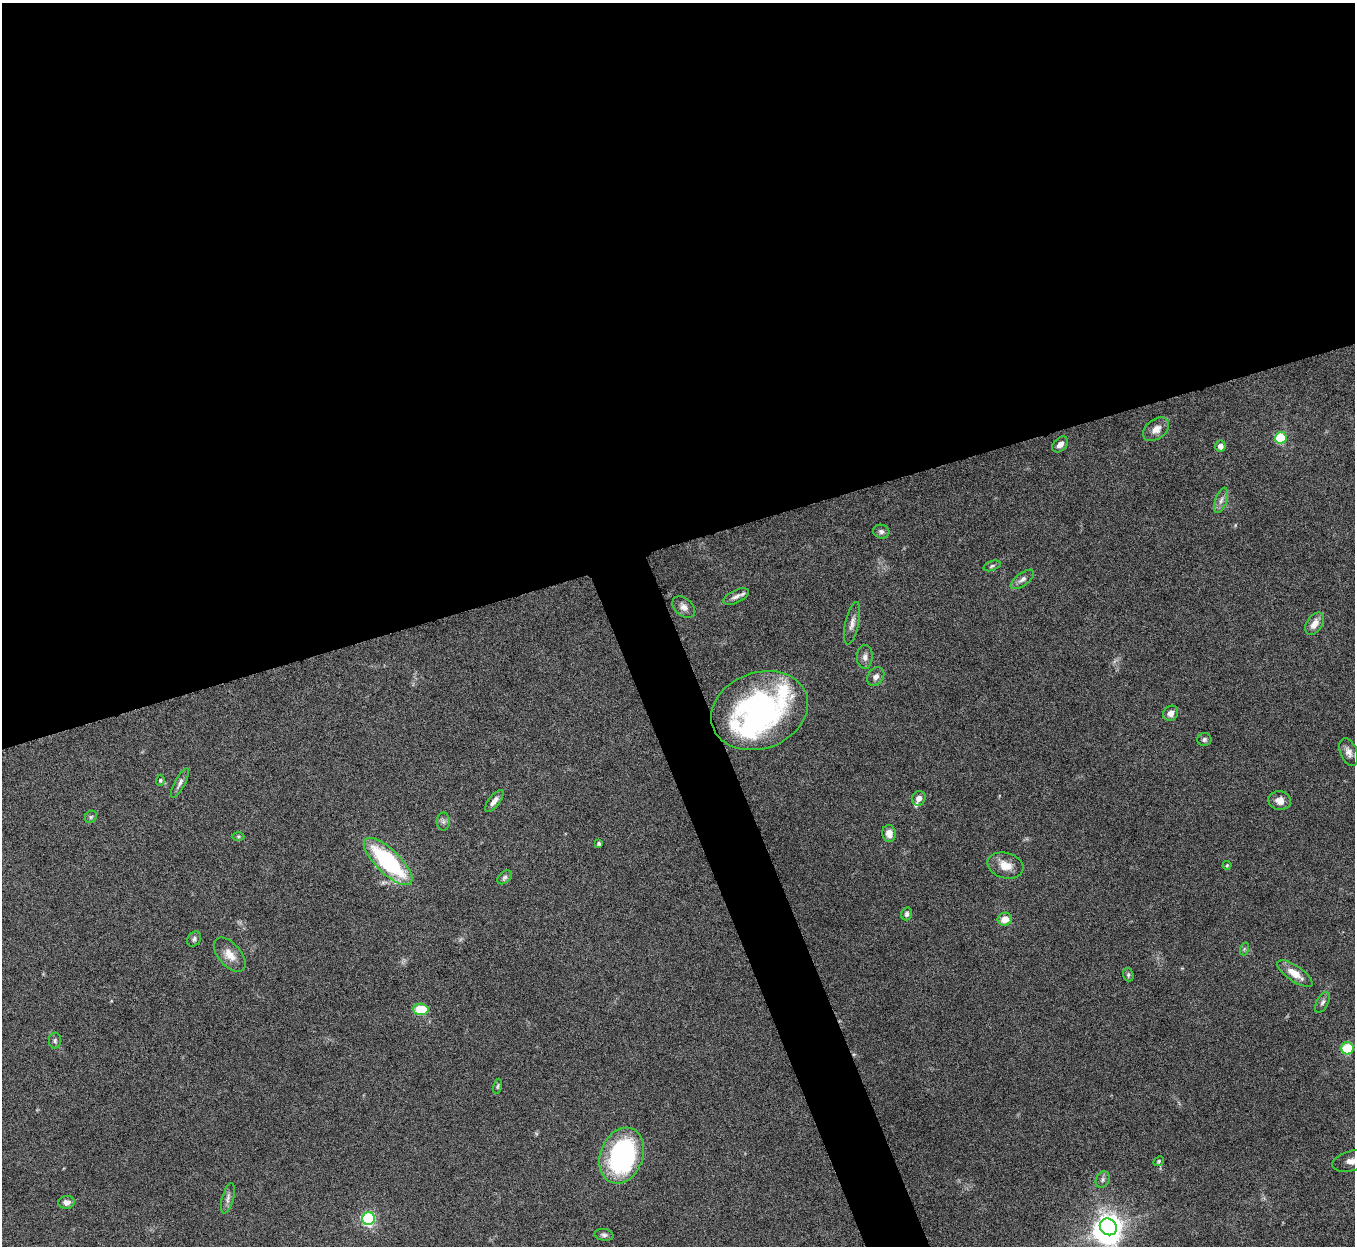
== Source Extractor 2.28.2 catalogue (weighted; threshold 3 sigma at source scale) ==
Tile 2 of 4 x 4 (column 2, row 1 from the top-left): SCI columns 1357-2709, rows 3885-5128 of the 5422 x 5406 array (HDU 1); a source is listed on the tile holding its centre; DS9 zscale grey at full resolution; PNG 1357 x 1248 px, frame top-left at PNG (2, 3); each listed source drawn as its Kron ellipse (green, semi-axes under 4 px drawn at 4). Shown black and unused: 46% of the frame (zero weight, under 8 of 15 exposures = <1% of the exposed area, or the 3 px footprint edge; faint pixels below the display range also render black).
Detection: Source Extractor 2.28.2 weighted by HDU 2 'WHT'; one run over the whole footprint, this tile lists its part. Background 0.162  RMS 0.0048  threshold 0.0197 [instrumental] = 3 sigma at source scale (4.09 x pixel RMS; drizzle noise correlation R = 1.36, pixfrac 0.8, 0.05/0.05 arcsec/px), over >= 5 px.
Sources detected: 57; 2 inside a brighter object's white glare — neither listed nor drawn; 2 inside a brighter listed object's ellipse — not listed separately; the other 53 listed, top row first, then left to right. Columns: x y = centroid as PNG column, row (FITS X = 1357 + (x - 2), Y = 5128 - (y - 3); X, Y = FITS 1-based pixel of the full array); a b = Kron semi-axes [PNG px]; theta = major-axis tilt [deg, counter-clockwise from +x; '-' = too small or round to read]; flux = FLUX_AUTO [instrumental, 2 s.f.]
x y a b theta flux
1156 429 15 10 38 3.8
1281 438 6 5 - 24
1060 445 9 6 43 2.2
1220 446 5 5 - 2.7
1221 500 13 5 70 2.1
881 532 8 7 - 1.3
992 566 9 4 20 1
1022 579 14 6 37 2
736 596 14 6 26 2.2
684 607 13 8 -40 2.7
852 623 22 6 77 3
1314 624 12 8 57 4.2
865 657 12 8 88 2.2
876 676 10 7 52 2.4
760 711 50 38 20 98
1171 713 8 7 - 2.6
1204 739 7 6 - 1.1
1349 752 14 8 -68 2.7
160 780 6 4 87 0.58
180 783 16 5 62 1.7
919 798 7 6 - 2.4
494 801 13 5 52 2.3
1280 801 11 9 -9 3.4
91 817 7 5 46 0.82
443 822 9 6 -90 1.3
889 833 8 7 - 3.7
238 836 6 4 0 0.61
599 843 4 3 - 0.91
388 861 32 12 -44 51
1227 865 4 4 - 0.48
1005 866 18 12 -16 6
505 877 8 5 40 0.97
907 914 6 5 - 1
1005 919 7 6 - 5
194 939 8 6 57 1.1
1244 949 6 4 72 0.69
230 955 20 11 -49 5.5
1295 974 21 7 -34 5.9
1128 975 7 5 -71 0.79
1322 1002 11 5 62 1.4
421 1009 7 5 -2 21
55 1041 8 6 89 1
1347 1048 6 6 - 23
497 1086 7 4 79 0.62
622 1156 29 21 69 78
1159 1161 6 4 43 0.6
1351 1161 20 10 14 5
1103 1179 8 6 62 1.4
228 1198 15 5 75 1.9
66 1202 8 6 6 2.4
368 1219 6 6 - 60
1108 1227 9 8 - 330
604 1235 9 6 -9 1.3
Isophote crosses this tile's border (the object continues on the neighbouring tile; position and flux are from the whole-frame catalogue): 2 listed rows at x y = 1351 1161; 1108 1227